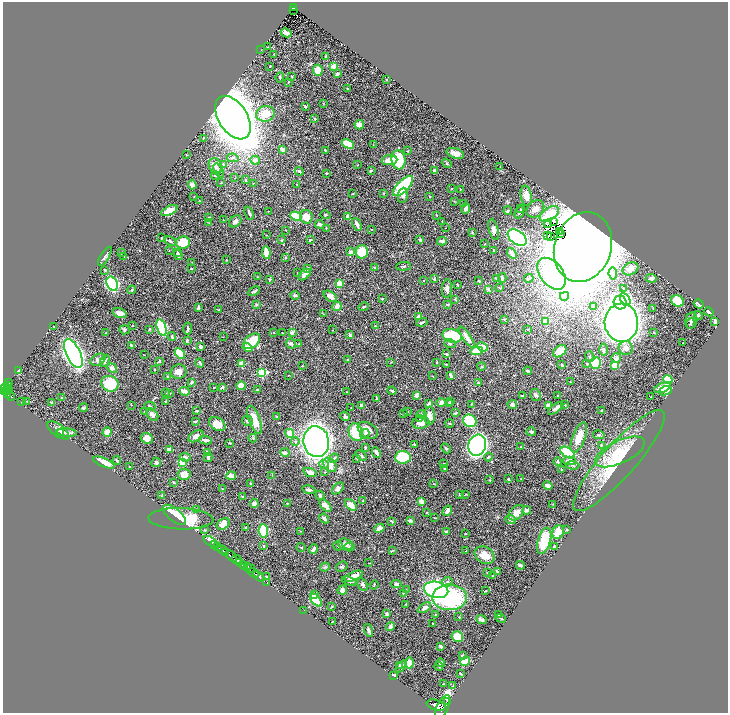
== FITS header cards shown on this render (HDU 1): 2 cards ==
NAXIS1  =                 1451
NAXIS2  =                 1422

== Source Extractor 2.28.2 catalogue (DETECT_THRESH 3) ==
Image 1451 x 1422 px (HDU 1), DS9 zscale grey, zoomed out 1/2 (1 PNG px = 2 x 2 image px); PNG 730 x 715 px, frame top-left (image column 2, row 1422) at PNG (3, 2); each listed source drawn as its Kron ellipse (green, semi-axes under 4 px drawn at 4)
Background 0.576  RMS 0.021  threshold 0.0642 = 3 sigma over >= 5 px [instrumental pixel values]
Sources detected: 515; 28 cannot appear on this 1/2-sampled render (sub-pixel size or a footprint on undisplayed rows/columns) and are neither listed nor drawn; the other 487 listed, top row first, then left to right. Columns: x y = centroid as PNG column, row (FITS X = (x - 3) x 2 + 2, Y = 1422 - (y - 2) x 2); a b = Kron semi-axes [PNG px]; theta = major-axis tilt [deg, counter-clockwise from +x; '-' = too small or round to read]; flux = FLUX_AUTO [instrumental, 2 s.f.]
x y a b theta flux
294 8 4 2 - 40
293 10 2 1 - 11
286 33 5 3 - 34
267 47 2 2 - 1.5
261 50 2 1 - 1.1
274 54 3 2 - 1.6
325 56 2 2 - 2.6
270 66 2 1 - 2
333 66 3 2 - 51
318 70 5 5 - 53
337 74 3 2 - 8.4
292 76 2 2 - 3
280 77 5 3 - 4.9
387 79 2 2 - 1.6
288 82 3 2 - 2.3
347 88 3 2 - 3
323 103 3 2 - 1.7
305 107 3 3 - 4.8
265 114 9 8 - 75
233 118 24 14 -57 9400
314 118 3 2 - 3.1
359 125 5 4 - 28
203 138 3 2 - 2.7
348 144 6 4 -28 72
373 145 3 2 - 1.4
282 149 2 2 - 46
325 150 4 3 - 3.7
408 151 3 2 - 2.7
455 153 9 5 -18 26
187 155 3 2 - 2
233 158 6 4 -10 9.6
255 160 5 4 - 18
389 160 8 5 7 37
398 160 9 7 -83 180
447 163 5 3 - 5.2
223 164 3 3 - 3.9
358 165 3 2 - 1.6
215 166 8 6 -67 18
500 166 2 1 - 1.2
219 170 7 4 -63 10
371 170 3 2 - 3.8
435 170 4 3 - 11
299 171 4 3 - 5.8
327 173 3 2 - 4.8
215 176 4 2 - 3.6
235 178 2 2 - 1.7
246 180 4 3 - 3.3
221 183 3 2 - 2
254 183 4 2 - 2.2
297 184 2 2 - 1.7
192 185 4 4 - 14
403 186 13 5 45 250
451 188 2 1 - 2.3
460 189 3 2 - 1.4
383 193 3 3 - 2.1
353 194 2 2 - 3.4
403 195 8 4 82 14
194 196 3 2 - 1.5
430 196 3 2 - 2.2
526 196 10 5 -79 31
199 201 3 2 - 2.1
454 201 4 2 - 2.3
464 204 3 3 - 3.8
466 209 5 4 - 17
520 209 3 3 - 3.6
535 209 10 7 43 27
169 211 9 4 26 55
268 211 2 2 - 1.3
508 211 4 3 - 7.7
519 212 6 3 65 5.8
249 213 7 3 -65 8.6
549 214 11 6 35 89
325 215 5 3 - 4.8
436 215 3 2 - 2.5
296 216 6 4 -24 120
209 217 4 2 - 3.4
306 217 7 6 - 42
348 217 4 3 - 21
223 220 2 1 - 1.1
235 221 7 5 41 16
442 221 3 2 - 2.3
553 221 4 2 - 0.48
209 223 3 2 - 1.8
320 224 5 4 - 11
357 224 7 3 -64 14
548 224 4 1 - 2.6
326 228 2 2 - 1.8
445 228 2 2 - 1.6
372 229 2 1 - 1.9
286 230 2 1 - 1.3
494 230 11 4 -75 14
559 231 3 1 - 0.19
472 232 3 2 - 2.3
561 233 2 1 - 1.4
266 235 2 1 - 2.8
548 235 4 2 - 4.7
162 237 3 2 - 2.8
550 237 2 1 - 2.1
517 238 10 6 -36 850
282 240 3 3 - 2.9
310 240 4 3 - 4.3
420 240 3 2 - 8.8
170 241 6 3 -27 8.3
442 241 5 3 - 9.7
183 242 7 6 - 100
485 244 3 2 - 1.7
583 247 35 28 71 14000
169 250 2 2 - 1.7
494 251 3 2 - 3.7
122 252 2 2 - 1.3
177 252 3 2 - 4.5
351 252 4 3 - 15
362 252 6 6 - 94
266 253 6 3 -83 77
512 253 5 2 - 27
178 255 5 3 - 13
105 256 11 3 57 10
124 257 4 2 - 3
285 257 3 2 - 2.4
226 260 3 2 - 2.2
191 263 3 2 - 1.8
403 266 7 3 6 7.2
374 267 3 3 - 2.7
191 269 3 2 - 3.2
308 269 4 3 - 4.4
630 269 8 6 27 35
105 270 3 3 - 2.8
298 272 2 2 - 3.8
613 273 6 3 -82 8
552 274 18 11 -51 420
305 275 7 3 40 28
257 277 2 2 - 2.1
497 278 3 3 - 5.7
502 278 5 3 - 9.2
529 278 5 3 - 6.8
651 278 6 4 -2 14
270 279 4 3 - 4.1
434 279 4 2 - 4.4
423 281 2 1 - 2.1
479 281 3 2 - 4.6
112 284 7 5 -65 530
339 284 3 2 - 87
457 285 4 2 - 2.9
500 288 3 2 - 1.8
447 289 9 5 85 16
488 289 3 3 - 14
624 289 2 2 - 2
132 290 4 3 - 3.6
254 291 6 3 29 7
295 295 5 3 - 6.2
330 296 7 4 -35 23
564 296 4 4 - 7.8
382 299 4 2 - 2.7
455 299 4 3 - 4
625 299 7 5 -62 81
677 301 6 5 - 140
620 303 7 6 - 270
256 304 3 3 - 3.5
447 304 3 3 - 2.7
699 304 5 2 - 18
337 306 5 4 - 25
594 306 3 3 - 9.8
364 307 5 2 - 3.9
198 308 4 3 - 4.4
653 308 3 2 - 3
219 310 2 2 - 1.9
709 312 5 2 - 11
120 313 7 4 -17 27
323 314 3 2 - 1.8
698 316 4 3 - 4.4
419 317 4 4 - 17
504 319 3 3 - 3.6
691 320 8 6 77 12
546 321 3 3 - 110
715 321 4 3 - 12
422 322 6 2 18 5.3
621 323 19 16 -88 3200
690 323 5 3 - 5.1
132 325 3 2 - 1.5
53 326 2 1 - 1.9
375 326 4 3 - 3.3
161 328 8 4 -73 250
149 329 3 3 - 4.9
188 329 6 3 87 5.7
528 329 3 3 - 3
124 330 5 4 - 5.9
332 330 2 1 - 1.5
106 332 2 2 - 1.5
292 332 2 2 - 50
274 333 3 2 - 2.4
282 333 2 2 - 2.1
653 333 2 2 - 1.6
350 335 4 3 - 7.7
452 336 10 6 -13 210
172 337 4 3 - 5.7
223 337 2 1 - 1
467 337 12 3 -55 29
187 340 3 3 - 3.6
252 341 10 6 39 93
291 343 5 5 - 7.9
683 343 2 2 - 1.5
299 344 4 3 - 4.6
450 344 6 4 -19 6.8
131 346 4 2 - 6
201 347 4 3 - 11
483 347 5 3 - 71
247 348 5 4 - 24
626 348 7 7 - 30
604 350 6 3 90 9.7
476 351 6 4 8 100
560 351 7 5 40 41
180 353 6 4 -45 92
73 354 15 7 -64 2000
446 354 3 2 - 6.2
144 355 2 1 - 1.3
590 357 5 4 - 5.2
616 358 5 4 - 18
98 360 8 5 27 17
348 360 4 3 - 4.9
105 361 6 4 63 14
159 361 3 2 - 4.9
391 362 3 2 - 1.8
437 362 3 2 - 2.4
200 363 5 3 - 8.9
595 363 6 5 - 180
242 364 3 3 - 87
446 364 3 2 - 3
587 364 3 3 - 3.6
562 365 2 2 - 15
615 365 3 3 - 110
302 366 3 2 - 1.6
481 366 4 3 - 4
112 368 5 3 - 17
154 370 2 2 - 5.1
19 371 3 3 - 22
528 371 4 3 - 4.6
179 372 8 7 - 25
262 373 4 3 - 330
289 375 3 2 - 1.9
450 375 4 2 - 12
168 376 3 3 - 2.7
432 376 4 2 - 1.8
668 379 5 4 - 98
9 382 3 1 - 21
192 382 3 3 - 6.5
570 382 2 2 - 1.9
478 383 3 2 - 4
110 384 9 7 -28 140
7 385 3 3 - 47
241 386 4 4 - 45
222 387 3 3 - 6.7
5 388 4 2 - 180
214 388 2 2 - 2.7
662 388 9 4 22 63
7 390 2 1 - 73
9 390 2 2 - 24
257 390 2 2 - 3.9
4 391 3 2 - 210
185 391 5 3 - 38
392 391 4 2 - 9
665 391 6 4 22 22
347 392 2 1 - 1.7
166 393 3 2 - 2.5
170 393 3 2 - 2.3
8 394 3 2 - 77
416 395 4 3 - 11
536 395 6 5 - 10
11 396 4 2 - 90
522 396 3 2 - 3.4
558 396 3 2 - 2.6
62 397 3 2 - 2.4
651 397 2 1 - 2.4
377 398 4 2 - 5.9
26 401 3 2 - 1.3
166 401 3 2 - 2.8
22 402 2 2 - 2.2
441 402 4 4 - 14
450 402 3 3 - 3.1
52 403 3 3 - 6.7
449 403 4 3 - 3.2
429 404 4 2 - 12
471 404 3 2 - 1.5
512 404 4 4 - 11
131 405 2 2 - 1.5
361 405 3 3 - 14
549 405 3 3 - 27
564 405 4 2 - 3
150 406 5 4 - 8
84 408 4 3 - 5.5
351 408 2 1 - 1.2
556 408 9 3 35 14
601 410 2 2 - 2.2
145 411 4 3 - 3.6
197 411 4 2 - 3.8
407 411 3 2 - 2
455 413 4 3 - 5.8
404 414 3 2 - 4
422 414 5 4 - 6.8
152 415 7 5 -46 19
345 416 5 4 - 6.8
429 416 9 5 90 27
277 417 3 2 - 5
420 418 3 2 - 2.8
254 420 15 5 -69 64
195 421 4 3 - 5.4
248 421 5 5 - 8.5
470 421 7 6 - 250
421 423 8 6 13 32
217 424 9 6 -29 49
450 424 4 2 - 5.5
58 430 13 6 -37 18
368 430 11 7 -31 45
61 432 4 2 - 3.4
107 432 5 4 - 44
356 432 9 7 -72 110
531 432 5 3 - 8.8
67 433 10 3 -5 18
290 433 5 3 - 51
365 434 5 4 - 7.4
599 435 6 3 -13 6.5
196 436 8 5 30 20
579 437 16 6 69 63
147 438 6 5 - 37
253 438 4 3 - 4.1
205 440 7 3 -8 12
295 442 4 4 - 6.3
316 442 15 12 -82 2100
230 443 3 2 - 5
415 444 4 2 - 4.4
477 445 10 8 71 1400
601 445 3 3 - 4.1
521 447 2 2 - 2.2
365 448 4 2 - 4.6
446 448 5 2 - 4.3
169 449 4 3 - 19
207 452 4 2 - 4
620 452 27 11 25 130
285 453 4 3 - 18
376 453 6 3 -63 21
567 453 8 5 -33 130
361 456 6 4 -42 7.5
185 457 5 3 - 8.5
208 457 5 3 - 9.5
403 457 8 6 4 170
488 457 4 3 - 4.4
334 458 5 3 - 8.7
357 458 3 2 - 2.6
117 460 4 3 - 4.7
569 461 6 4 1 28
619 461 66 16 48 230
156 462 5 4 - 10
182 462 4 3 - 100
558 462 4 3 - 4.7
104 463 11 4 -23 55
324 464 5 4 - 10
444 464 3 2 - 3.7
330 465 8 5 -53 35
573 465 6 3 -4 6.7
129 467 2 2 - 5.6
444 469 3 3 - 3.7
562 469 3 2 - 2.2
310 472 7 4 -18 17
325 472 3 2 - 2.6
184 474 6 5 - 42
272 475 2 2 - 1.3
231 476 5 3 - 35
521 478 3 2 - 1.8
508 479 2 2 - 9.7
489 480 3 2 - 2.4
173 482 4 2 - 3
251 484 3 2 - 5.8
434 484 3 2 - 2.8
548 486 5 4 - 16
338 488 7 4 43 13
223 489 2 2 - 3.2
309 490 6 4 -11 11
460 494 4 2 - 2.7
466 494 2 2 - 1.6
320 495 5 3 - 5.3
162 496 4 2 - 3.3
243 496 2 2 - 15
363 501 4 3 - 3.2
421 501 3 3 - 34
254 503 4 4 - 13
287 503 3 3 - 2.5
553 504 3 2 - 1.5
351 505 7 4 -46 40
325 506 7 4 -49 32
197 509 2 2 - 3.1
527 510 4 3 - 20
447 511 5 3 - 17
427 512 3 2 - 2.3
516 513 9 6 44 29
174 515 14 6 -39 60
324 518 5 3 - 8.1
435 518 3 2 - 2.2
181 519 32 10 -2 160
511 519 5 4 - 14
410 520 3 3 - 9.7
392 521 4 3 - 3.2
223 524 7 5 34 56
246 527 3 2 - 4.2
379 528 5 4 - 18
204 529 3 3 - 2.8
567 529 2 2 - 3.8
263 531 7 5 -84 160
300 531 3 2 - 1.4
446 532 4 3 - 12
558 532 7 5 66 57
465 534 2 2 - 3
210 541 8 3 -33 110
544 541 13 6 74 130
214 544 2 1 - 54
346 544 7 5 -16 19
264 546 2 2 - 7
338 546 5 2 - 4
218 547 3 2 - 94
301 547 4 2 - 4.1
350 547 5 4 - 9.6
554 547 3 2 - 5.7
313 549 5 3 - 14
222 550 5 2 - 390
393 550 3 2 - 2.2
466 551 2 1 - 1.2
226 553 3 2 - 110
485 555 10 8 -33 51
231 556 6 3 -45 660
237 560 5 3 - 340
240 563 3 1 - 84
369 563 3 2 - 1.3
243 565 4 3 - 200
520 565 4 2 - 7.8
247 567 3 2 - 160
325 567 5 2 - 4.2
342 567 6 4 31 8.5
250 569 5 2 - 150
497 572 4 2 - 5.6
253 573 6 2 -32 410
487 573 3 3 - 3.2
259 576 6 2 -35 420
266 576 2 2 - 2.4
354 576 10 4 23 50
492 576 3 2 - 1.6
349 581 8 4 -18 13
266 582 2 1 - 12
447 582 5 4 - 12
363 584 6 5 - 9
396 584 5 4 - 9.4
374 585 4 2 - 2.4
342 590 5 4 - 21
406 590 3 3 - 2.2
436 590 12 8 -14 920
486 591 3 2 - 2.3
403 593 2 2 - 3.4
314 595 3 3 - 10
449 597 17 13 0 470
316 600 8 4 -50 140
406 604 2 2 - 4.1
332 607 4 2 - 2.7
424 608 7 4 34 13
304 610 2 1 - 160
387 614 4 3 - 11
435 614 2 2 - 2.4
499 615 3 2 - 2.2
459 617 3 2 - 2.8
501 618 5 2 - 4.8
481 619 5 2 - 10
332 622 2 2 - 1.5
433 623 2 2 - 4.9
390 626 4 4 - 11
368 630 6 3 -73 11
457 637 6 5 - 50
440 646 3 2 - 7
462 656 4 3 - 4.6
465 661 5 3 - 71
409 663 5 3 - 44
441 663 4 3 - 13
399 665 3 3 - 4.9
401 666 7 4 51 9.3
439 666 4 3 - 4
460 674 2 2 - 3.5
394 675 3 3 - 9.8
443 684 3 2 - 1.6
453 686 3 3 - 3.2
448 702 2 1 - 1600
436 705 10 5 -17 1700
442 707 13 5 65 1500
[28 sub-pixel or undisplayed-footprint detections neither listed nor drawn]